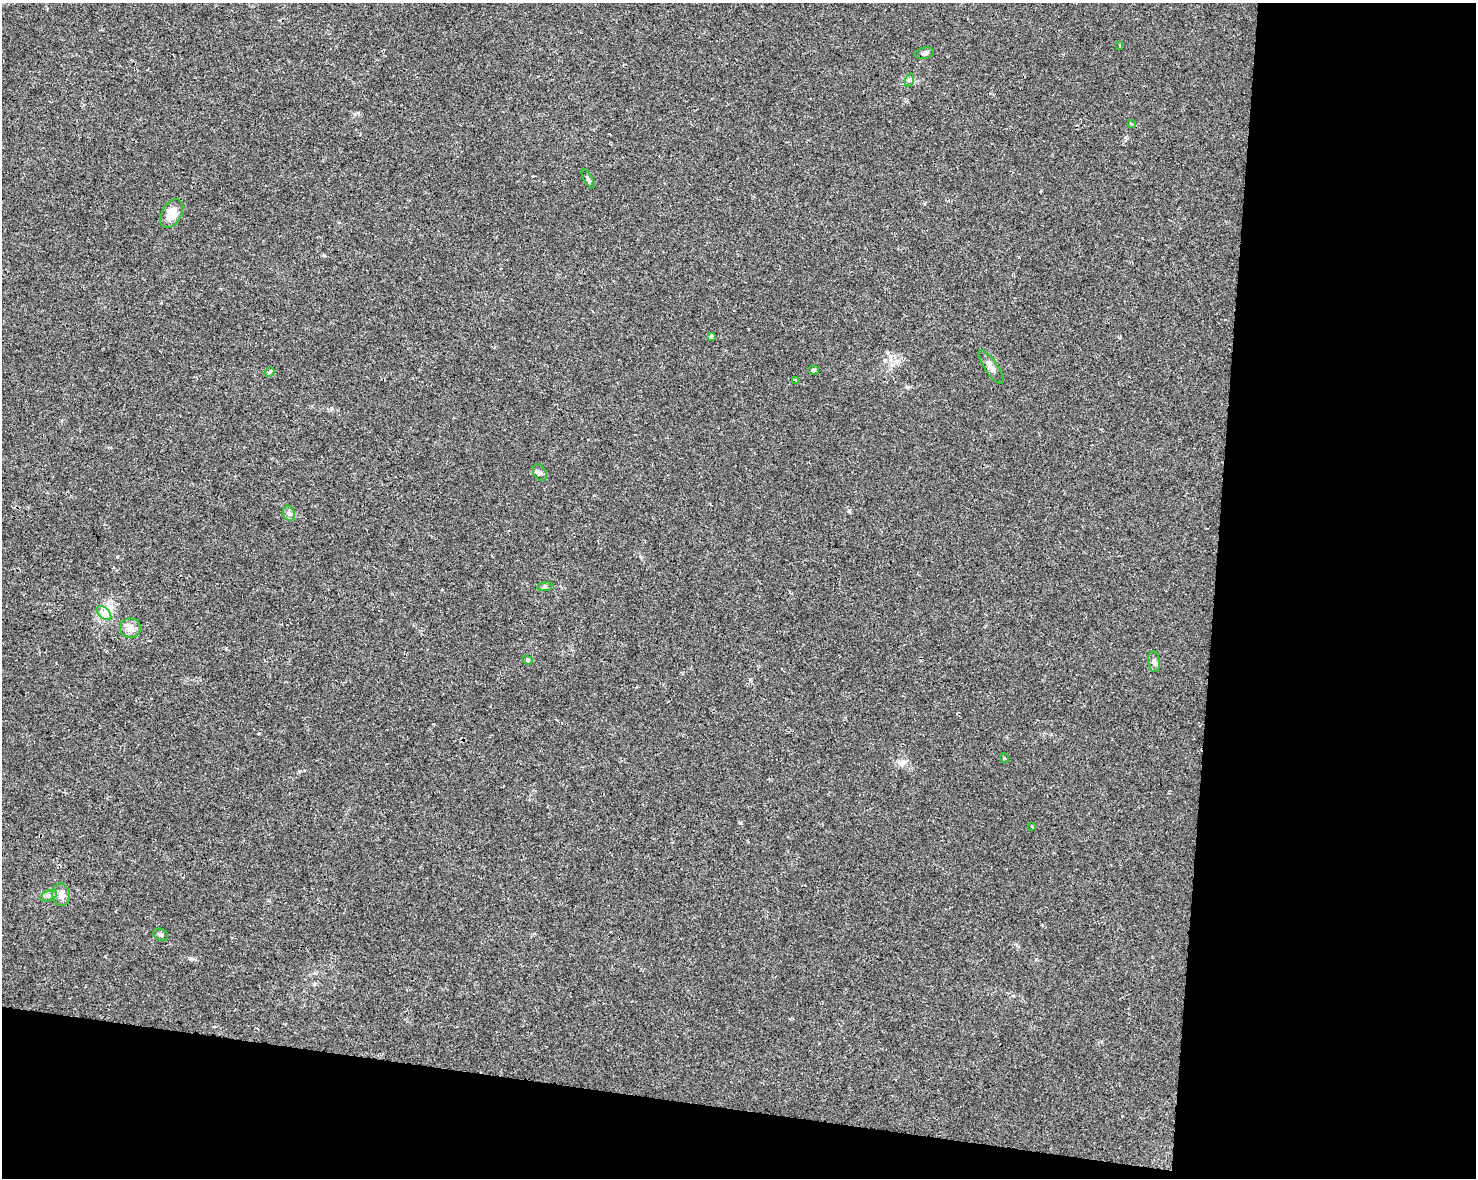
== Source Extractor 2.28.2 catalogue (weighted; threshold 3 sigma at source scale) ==
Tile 12 of 3 x 4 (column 3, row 4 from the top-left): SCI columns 3176-4649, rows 9-1184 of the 4934 x 4714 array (HDU 1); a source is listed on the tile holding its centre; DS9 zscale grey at full resolution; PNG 1478 x 1180 px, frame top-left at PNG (2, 3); each listed source drawn as its Kron ellipse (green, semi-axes under 4 px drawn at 4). Shown black and unused: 24% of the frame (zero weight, under 2 of 3 exposures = <1% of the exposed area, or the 3 px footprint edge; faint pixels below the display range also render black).
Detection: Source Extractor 2.28.2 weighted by HDU 2 'WHT'; one run over the whole footprint, this tile lists its part. Background 0.0196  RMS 0.0049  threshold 0.0222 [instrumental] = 3 sigma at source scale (4.5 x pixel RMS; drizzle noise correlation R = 1.50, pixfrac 1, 0.0396/0.0396 arcsec/px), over >= 5 px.
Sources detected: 23; all 23 listed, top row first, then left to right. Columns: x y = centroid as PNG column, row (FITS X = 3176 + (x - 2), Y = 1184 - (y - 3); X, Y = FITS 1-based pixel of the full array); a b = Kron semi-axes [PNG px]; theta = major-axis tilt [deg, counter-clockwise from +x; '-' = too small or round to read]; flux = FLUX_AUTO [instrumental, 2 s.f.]
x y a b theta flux
1119 45 3 3 - 0.56
925 53 9 5 12 1.3
910 80 7 4 70 0.84
1131 124 4 3 - 1.2
588 179 11 4 -61 0.92
171 214 16 10 59 6.2
711 336 3 3 - 1.9
991 367 20 6 -55 3.4
813 370 5 4 - 0.57
270 372 5 4 - 1.4
796 381 3 3 - 2.2
540 473 9 6 -59 1.2
289 513 8 6 -68 1.3
545 587 7 4 8 0.84
104 613 9 5 -44 1.9
130 628 10 10 - 3.4
527 660 5 4 - 0.67
1154 662 10 5 -83 1.6
1004 758 5 3 - 0.41
1032 826 3 3 - 0.72
61 895 11 9 -80 3.2
49 896 8 5 19 1.3
161 935 7 5 -29 1
Unlisted compact peaks at least as high as the median listed source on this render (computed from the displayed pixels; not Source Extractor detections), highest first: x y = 740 823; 849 511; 190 958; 907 387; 903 762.